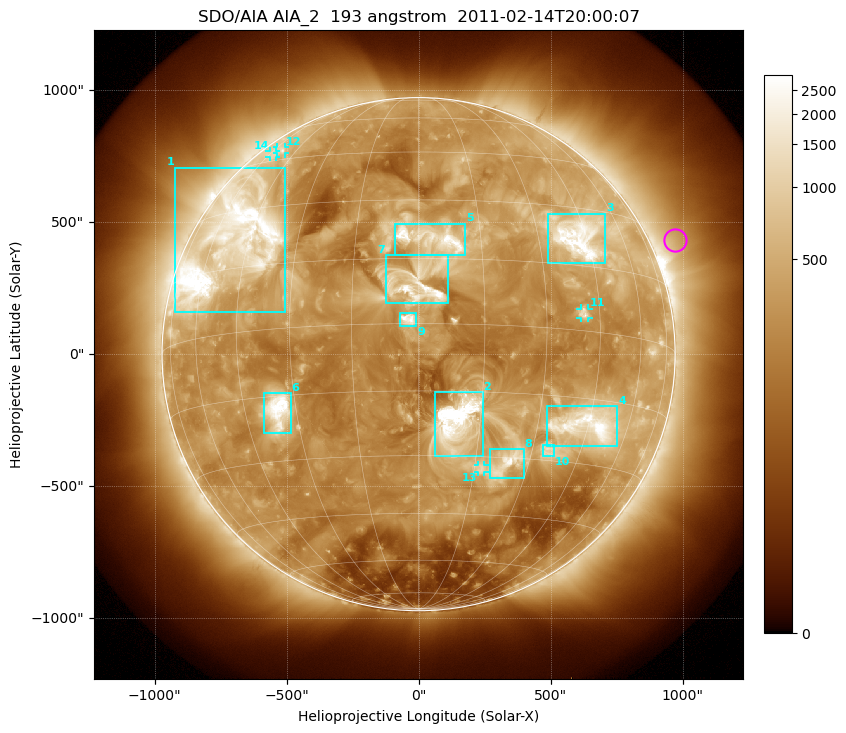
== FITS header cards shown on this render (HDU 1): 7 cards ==
TELESCOP= 'SDO/AIA'
INSTRUME= 'AIA_2'
WAVELNTH=                  193
WAVEUNIT= 'angstrom'
DATE-OBS= '2011-02-14T20:00:07.84'
CTYPE1  = 'HPLN-TAN'
CTYPE2  = 'HPLT-TAN'

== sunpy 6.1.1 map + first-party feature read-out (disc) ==
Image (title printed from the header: SDO/AIA AIA_2  193 angstrom  2011-02-14T20:00:07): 1024 x 1024 px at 2.4 arcsec/px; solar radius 972 arcsec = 405 px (full disc in frame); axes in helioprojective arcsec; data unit not stated in the header (colour bar unlabelled)
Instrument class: DISC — disc imager (sunpy class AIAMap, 193 A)
Bright regions (active regions / flare kernels): reference = the median radial profile (limb darkening/brightening removed); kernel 9 px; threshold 5 sigma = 683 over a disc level ~279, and >= 1.15x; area >= 12 px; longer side >= 10 px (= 24 arcsec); searched inside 0.97 R_sun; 14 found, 14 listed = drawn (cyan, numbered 1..; 4 of them under ~33 arcsec drawn as corner ticks so the feature stays visible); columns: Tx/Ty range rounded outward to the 5 arcsec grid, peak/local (2 s.f.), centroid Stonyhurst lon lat
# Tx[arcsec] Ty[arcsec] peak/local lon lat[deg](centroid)
1 -925..-505 160..705 13 -51 +21
2 60..245 -385..-145 30 +9 -22
3 490..710 345..535 14 +42 +22
4 485..755 -350..-195 14 +45 -21
5 -90..175 375..495 10 +3 +20
6 -585..-485 -300..-145 11 -35 -18
7 -125..110 190..375 10 +0 +9
8 265..400 -470..-360 7.9 +24 -31
9 -70..-10 105..155 11 -2 +1
10 470..510 -385..-345 4 +34 -28
11 615..645 135..175 4.9 +40 +4
12 -535..-505 760..785 3.7 -54 +49
13 225..250 -450..-420 3.9 +17 -33
14 -565..-540 745..770 3.1 -57 +48
Off-limb structures (1.02-1.3 R_sun): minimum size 162 px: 4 found; the strongest spans PA ~280..320 deg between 1.02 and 1.3 R_sun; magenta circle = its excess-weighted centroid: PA ~295 deg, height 1.09 R_sun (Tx ~970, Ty ~435 arcsec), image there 1.9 x the reference